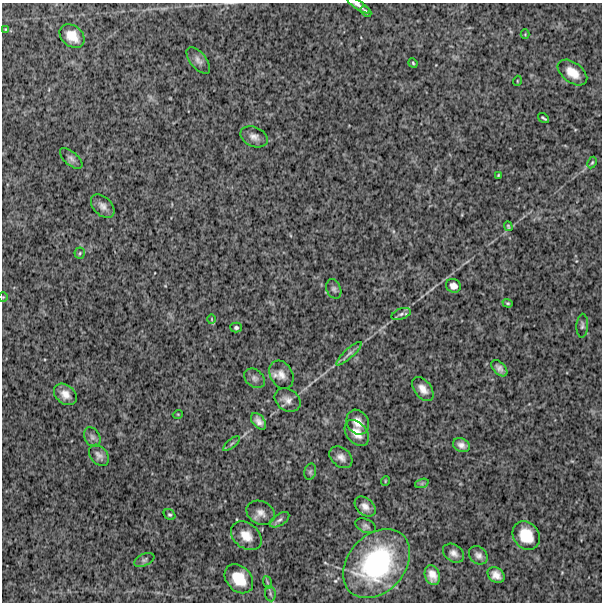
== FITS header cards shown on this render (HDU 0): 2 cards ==
NAXIS1  =                  600
NAXIS2  =                  600

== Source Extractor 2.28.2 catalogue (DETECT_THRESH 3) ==
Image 600 x 600 px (HDU 0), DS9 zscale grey, 1 PNG px = 1 image px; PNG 604 x 604 px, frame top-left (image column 1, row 600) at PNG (2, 3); each listed source drawn as its Kron ellipse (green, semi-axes under 4 px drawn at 4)
Background 843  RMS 270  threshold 799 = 3 sigma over >= 5 px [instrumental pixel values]
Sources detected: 60; all 60 listed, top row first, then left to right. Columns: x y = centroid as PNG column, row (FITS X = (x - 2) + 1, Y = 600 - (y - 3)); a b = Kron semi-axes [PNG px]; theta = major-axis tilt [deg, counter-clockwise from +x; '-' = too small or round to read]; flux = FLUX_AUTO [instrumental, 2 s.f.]
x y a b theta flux
358 5 13 4 -34 6.7e+04
366 11 6 3 -44 3.0e+04
5 29 4 2 - 1.1e+04
525 34 4 4 - 1.7e+04
72 36 14 10 -38 2.6e+05
198 60 16 8 -51 9.5e+04
413 63 5 4 - 2.1e+04
572 73 17 10 -37 2.5e+05
517 81 5 3 - 1.4e+04
544 118 6 2 -34 2.6e+04
254 137 14 9 -23 1.2e+05
71 158 13 6 -41 6.9e+04
592 162 6 4 62 2.3e+04
498 175 3 2 - 1.5e+04
103 206 14 9 -45 1.1e+05
508 226 5 3 - 2.3e+04
80 253 6 5 - 3.2e+04
453 286 7 6 - 9.9e+04
334 289 10 7 -67 5.6e+04
3 297 4 4 - 1.9e+04
508 303 5 4 - 2.3e+04
401 314 10 5 19 5.5e+04
212 319 5 3 - 1.5e+04
582 326 12 6 87 5.2e+04
236 328 6 5 - 3.6e+04
349 354 16 4 42 8.0e+04
499 368 10 6 -46 8.0e+04
281 375 15 11 -61 1.5e+05
254 378 11 8 -38 7.3e+04
423 389 14 8 -51 1.5e+05
65 394 12 9 -40 1.6e+05
288 400 14 10 -35 1.2e+05
178 414 5 3 - 1.4e+04
259 421 9 6 -52 9.6e+04
358 422 13 10 -59 1.7e+05
357 433 15 10 -51 2.0e+05
92 437 10 7 -62 6.5e+04
231 444 10 4 40 3.7e+04
461 445 9 6 -26 8.6e+04
99 455 12 8 -51 9.0e+04
341 457 13 9 -41 1.1e+05
310 472 8 6 74 4.0e+04
385 481 5 3 - 1.5e+04
422 483 7 4 19 3.1e+04
365 506 12 8 -42 1.1e+05
261 513 15 11 -26 1.4e+05
170 515 6 5 - 3.0e+04
279 520 11 5 32 6.4e+04
366 526 11 6 -24 5.0e+04
246 536 17 12 -40 2.6e+05
526 536 15 12 -54 4.3e+05
453 553 11 8 -33 9.4e+04
478 555 10 8 -41 8.2e+04
144 560 11 6 25 5.3e+04
377 564 39 28 48 2.3e+06
432 575 10 7 -72 1.5e+05
496 575 9 7 -37 1.3e+05
239 579 16 12 -47 4.3e+05
267 582 6 4 -71 2.5e+04
270 594 7 5 -82 4.2e+04
At the frame edge (FLAGS 8, measured only in part): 2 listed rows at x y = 358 5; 3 297